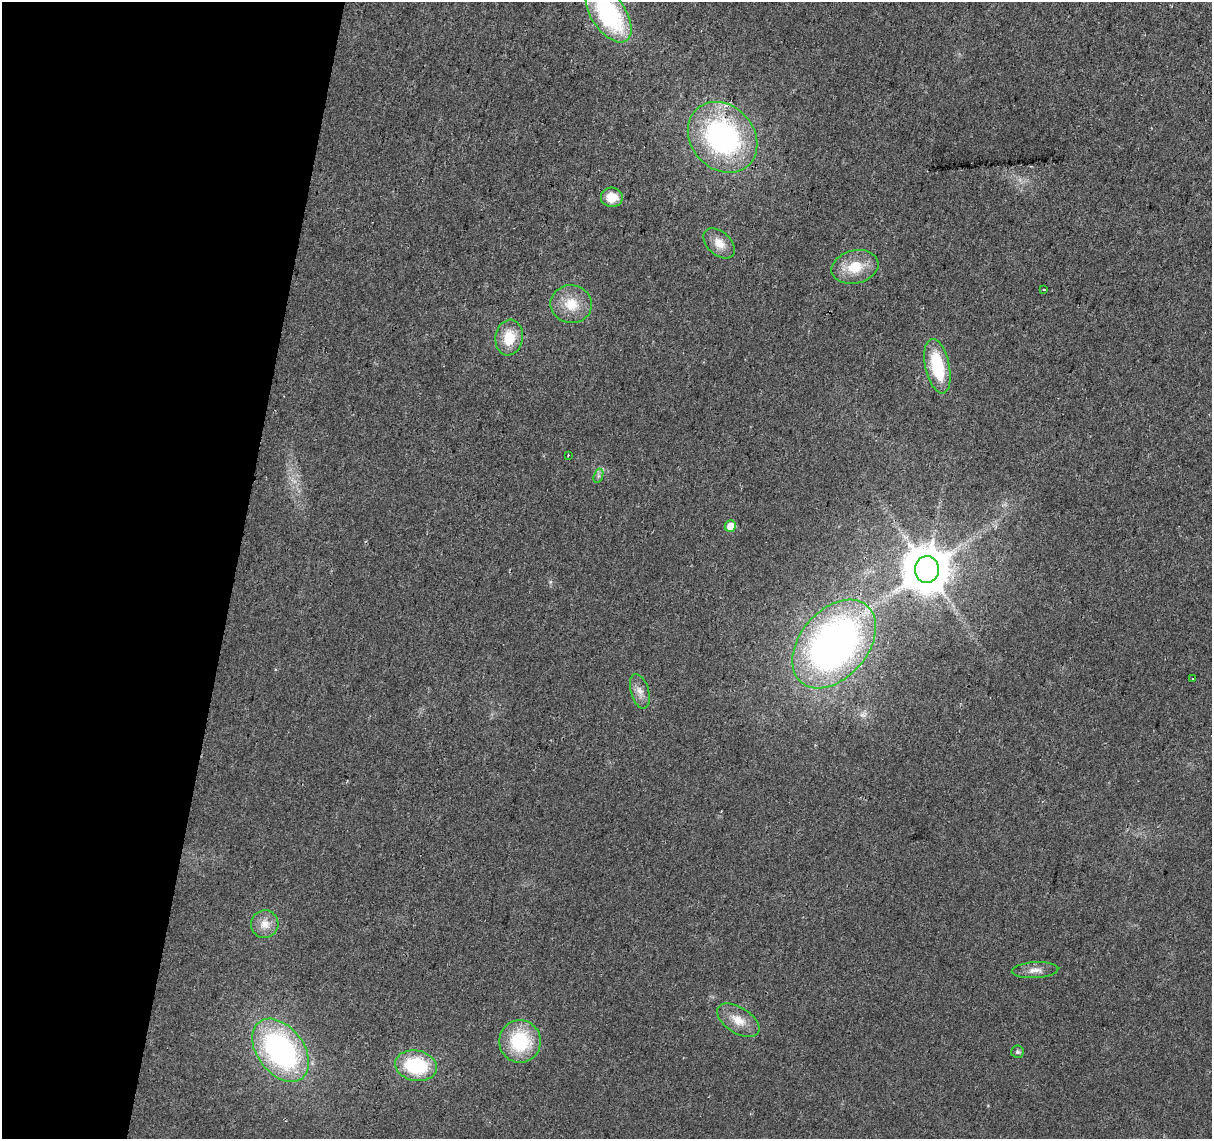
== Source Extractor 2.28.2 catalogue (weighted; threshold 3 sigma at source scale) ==
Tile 9 of 4 x 4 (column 1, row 3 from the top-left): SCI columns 1-1210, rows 1363-2499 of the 4847 x 5057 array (HDU 1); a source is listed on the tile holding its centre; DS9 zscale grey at full resolution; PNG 1214 x 1141 px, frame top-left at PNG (2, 2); each listed source drawn as its Kron ellipse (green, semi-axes under 4 px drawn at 4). Shown black and unused: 19% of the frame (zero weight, under 2 of 3 exposures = <1% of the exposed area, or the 3 px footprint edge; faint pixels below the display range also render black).
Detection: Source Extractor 2.28.2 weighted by HDU 2 'WHT'; one run over the whole footprint, this tile lists its part. Background 0.0273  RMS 0.0063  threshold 0.0285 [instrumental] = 3 sigma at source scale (4.5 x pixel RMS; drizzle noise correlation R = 1.50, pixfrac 1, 0.0396/0.0396 arcsec/px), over >= 5 px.
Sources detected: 25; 1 cosmic-ray / hot-pixel residue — neither listed nor drawn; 1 inside a brighter listed object's ellipse — not listed separately; the other 23 listed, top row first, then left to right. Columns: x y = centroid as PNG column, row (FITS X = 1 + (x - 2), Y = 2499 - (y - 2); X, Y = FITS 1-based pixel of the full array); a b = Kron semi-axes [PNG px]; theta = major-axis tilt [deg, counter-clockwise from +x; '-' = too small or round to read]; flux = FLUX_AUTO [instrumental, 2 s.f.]
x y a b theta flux
608 14 32 17 -56 91
722 137 38 31 -48 130
612 197 11 9 -3 11
719 243 18 11 -42 8.3
855 267 24 16 14 18
1044 289 4 3 - 2.4
571 304 21 19 -10 16
509 338 18 13 82 17
937 366 28 12 -78 35
568 455 2 2 - 0.52
598 476 7 4 71 1.5
730 526 6 5 - 8.1
927 569 13 12 - 3100
834 644 50 34 49 310
1192 679 3 3 - 2.2
640 691 18 9 -74 5.3
265 924 14 13 - 7.7
1035 970 23 8 3 5.4
738 1020 24 13 -32 11
520 1041 21 21 - 39
281 1050 35 23 -52 150
1017 1052 6 6 - 1.5
416 1066 21 15 -10 44
Overlapping masked pixels (flux is a lower limit): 1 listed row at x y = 834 644
Isophote crosses this tile's border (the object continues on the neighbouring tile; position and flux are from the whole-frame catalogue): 1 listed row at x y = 608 14